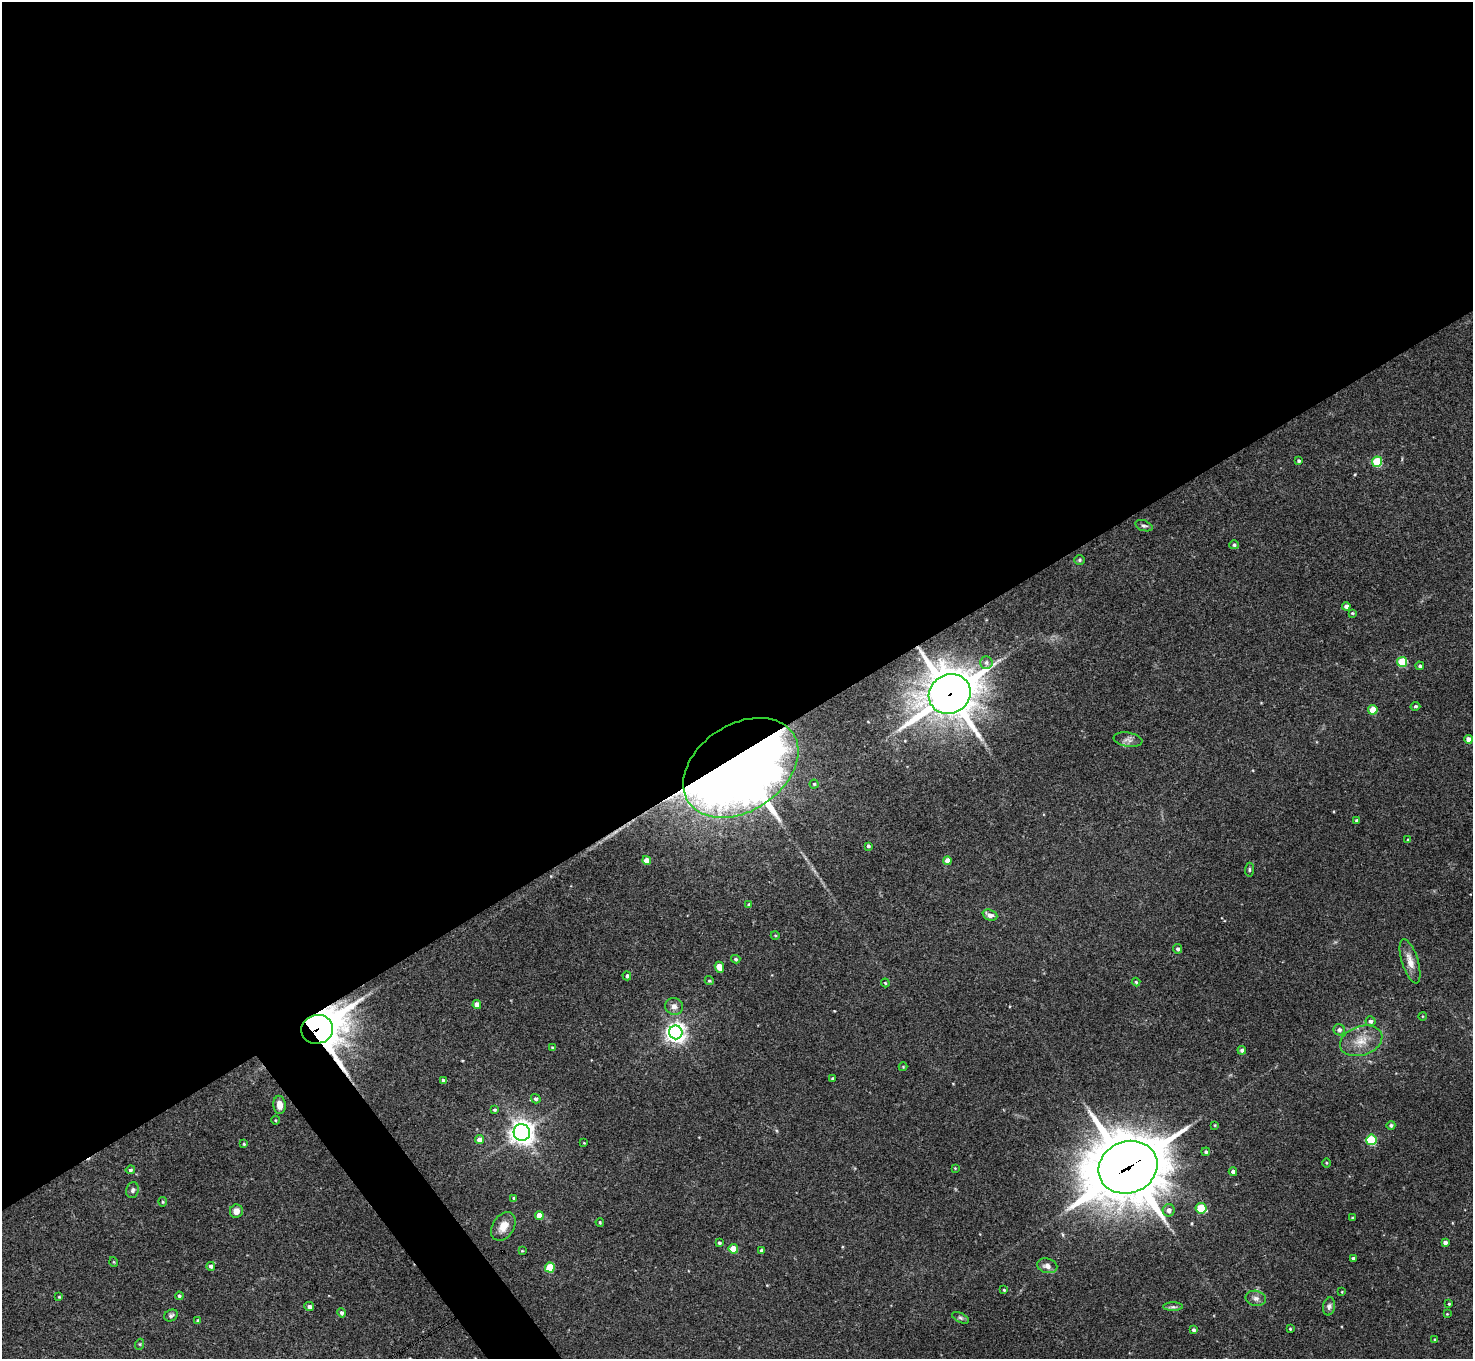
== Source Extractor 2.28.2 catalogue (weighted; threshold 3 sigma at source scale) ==
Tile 2 of 4 x 4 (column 2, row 1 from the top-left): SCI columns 1472-2942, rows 4228-5584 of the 5886 x 5878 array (HDU 1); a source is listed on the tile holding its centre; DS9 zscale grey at full resolution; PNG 1475 x 1361 px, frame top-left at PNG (2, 2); each listed source drawn as its Kron ellipse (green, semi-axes under 4 px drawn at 4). Shown black and unused: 57% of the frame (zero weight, under 3 of 4 exposures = <1% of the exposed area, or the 3 px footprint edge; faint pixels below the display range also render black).
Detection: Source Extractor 2.28.2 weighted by HDU 2 'WHT'; one run over the whole footprint, this tile lists its part. Background 0.092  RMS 0.0056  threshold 0.0254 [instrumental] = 3 sigma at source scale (4.5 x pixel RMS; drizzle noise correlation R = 1.50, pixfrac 1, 0.05/0.05 arcsec/px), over >= 5 px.
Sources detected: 103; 1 inside a brighter listed object's ellipse — not listed separately; the other 102 listed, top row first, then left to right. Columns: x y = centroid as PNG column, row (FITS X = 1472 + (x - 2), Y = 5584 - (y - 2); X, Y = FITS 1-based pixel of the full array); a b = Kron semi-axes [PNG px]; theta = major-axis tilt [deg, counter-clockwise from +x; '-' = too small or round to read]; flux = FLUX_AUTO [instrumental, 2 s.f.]
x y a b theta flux
1299 461 3 3 - 0.97
1377 462 5 5 - 31
1144 526 9 5 -18 1.3
1234 545 4 4 - 1.1
1079 560 5 5 - 0.79
1346 606 4 4 - 2.2
1352 613 4 3 - 0.59
986 662 6 6 - 1.6
1402 662 5 5 - 27
1420 666 4 4 - 1
950 694 21 19 28 1800
1415 706 5 4 - 0.85
1373 710 5 4 - 15
1468 739 4 4 - 3.7
1128 740 14 7 -9 2.6
741 768 63 43 33 1100
814 784 4 4 - 0.77
1357 820 4 3 - 1.3
1408 840 4 3 - 0.73
868 846 3 3 - 1
647 860 4 4 - 6.5
947 861 4 4 - 5.1
1249 870 7 4 85 0.89
749 905 4 3 - 0.94
990 915 8 5 -21 2.9
775 935 4 3 - 0.47
1178 949 5 4 - 1.2
736 959 4 4 - 1
1410 961 23 8 -73 5.6
719 967 6 4 -66 7.4
627 976 4 4 - 1.2
709 981 5 4 - 0.68
1136 982 4 4 - 0.72
885 983 4 3 - 0.56
477 1005 4 4 - 4.1
674 1006 9 8 - 2.9
1422 1016 4 3 - 0.41
1370 1021 5 5 - 1.6
317 1029 16 14 13 1500
1339 1030 6 5 - 1.9
676 1032 7 7 - 310
1361 1041 22 14 18 9.9
552 1047 4 3 - 0.59
1242 1050 4 4 - 1.4
903 1067 4 4 - 0.49
833 1079 3 3 - 0.81
443 1081 4 3 - 1.8
536 1099 5 4 - 0.92
279 1105 9 6 -85 4.7
494 1110 4 4 - 0.91
275 1120 4 3 - 0.49
1215 1125 3 2 - 0.46
1391 1125 4 4 - 1.1
522 1132 8 8 - 420
479 1140 4 4 - 4.5
1371 1140 5 5 - 36
584 1143 3 2 - 0.38
244 1144 4 4 - 0.69
1206 1152 4 4 - 1
1326 1163 5 3 - 0.56
1128 1167 30 26 22 3700
955 1168 3 3 - 0.4
130 1170 5 4 - 1.1
1233 1172 4 4 - 2.1
132 1190 8 6 76 1.6
513 1198 3 3 - 0.59
163 1202 4 4 - 0.7
1201 1208 5 5 - 20
1169 1210 6 6 - 2.7
236 1211 7 6 - 3.6
539 1215 4 4 - 5.7
1353 1218 3 3 - 0.68
600 1222 4 3 - 0.67
503 1226 15 10 57 5.9
719 1243 3 3 - 0.87
1445 1243 4 4 - 1.9
733 1249 5 4 - 12
762 1250 3 3 - 1.3
522 1251 4 3 - 0.52
1353 1258 3 3 - 0.91
114 1262 5 3 - 0.44
211 1266 4 4 - 1.6
1047 1266 10 7 -13 3.2
550 1267 5 5 - 21
1004 1290 4 4 - 0.68
1342 1292 3 3 - 0.45
179 1296 4 4 - 0.99
59 1297 4 3 - 0.5
1256 1298 10 7 -13 2.6
1449 1304 4 3 - 0.63
1329 1306 9 6 78 1.6
309 1307 5 4 - 1.8
1173 1307 10 4 0 1.4
341 1313 5 4 - 1.3
1447 1314 3 3 - 0.37
171 1315 7 5 27 1.3
961 1318 9 5 -26 1.2
198 1321 4 3 - 1.2
1290 1329 3 3 - 0.59
1194 1330 4 4 - 1.4
1435 1339 4 3 - 0.65
140 1344 5 3 - 0.57
Overlapping masked pixels (flux is a lower limit): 4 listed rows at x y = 950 694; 741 768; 317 1029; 1128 1167